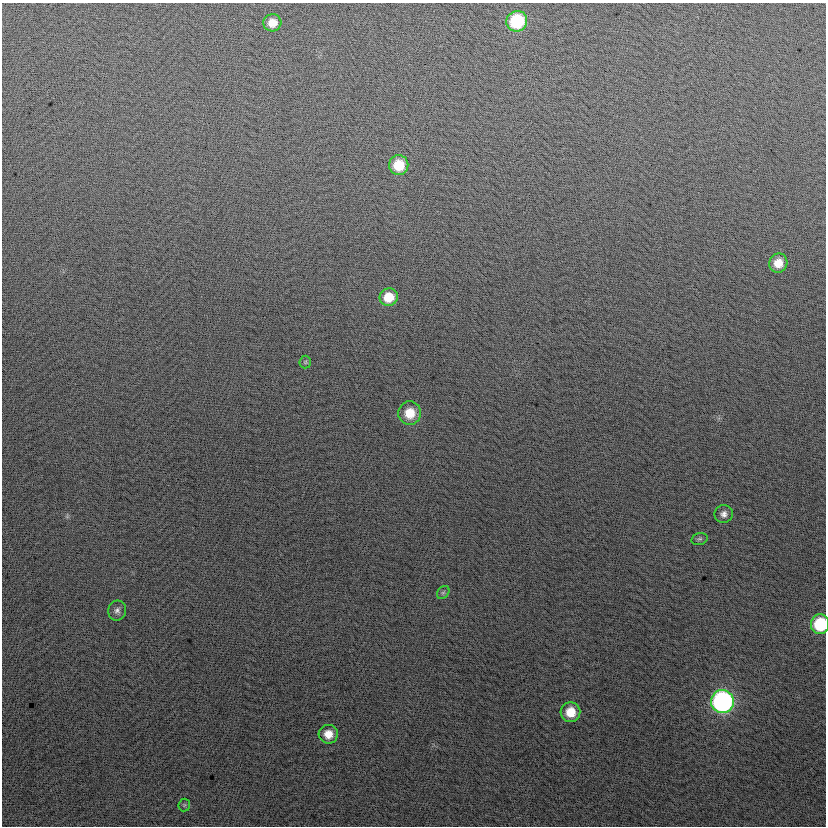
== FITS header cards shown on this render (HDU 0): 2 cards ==
NAXIS1  =                  824
NAXIS2  =                  824

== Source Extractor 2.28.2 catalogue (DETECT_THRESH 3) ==
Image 824 x 824 px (HDU 0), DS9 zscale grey, 1 PNG px = 1 image px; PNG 828 x 828 px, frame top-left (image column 1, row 824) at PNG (2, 3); each listed source drawn as its Kron ellipse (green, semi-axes under 4 px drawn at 4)
Background 8.56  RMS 13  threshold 40.2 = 3 sigma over >= 5 px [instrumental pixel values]
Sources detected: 16; all 16 listed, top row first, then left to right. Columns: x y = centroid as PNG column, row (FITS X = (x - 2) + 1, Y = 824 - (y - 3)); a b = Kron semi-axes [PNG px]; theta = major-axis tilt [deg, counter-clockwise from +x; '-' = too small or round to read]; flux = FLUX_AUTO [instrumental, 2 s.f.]
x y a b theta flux
517 21 10 10 - 57000
272 23 9 8 - 11000
399 165 10 9 - 25000
778 263 9 9 - 13000
389 297 9 9 - 17000
305 362 6 6 - 1700
410 413 12 11 - 18000
724 514 9 9 - 4600
699 539 8 6 15 1900
443 593 7 5 52 2000
117 611 10 9 - 3800
820 624 10 9 - 48000
722 701 11 11 - 260000
570 712 10 10 - 18000
328 734 9 9 - 11000
184 805 6 6 - 1600
At the frame edge (FLAGS 8, measured only in part): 1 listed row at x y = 820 624